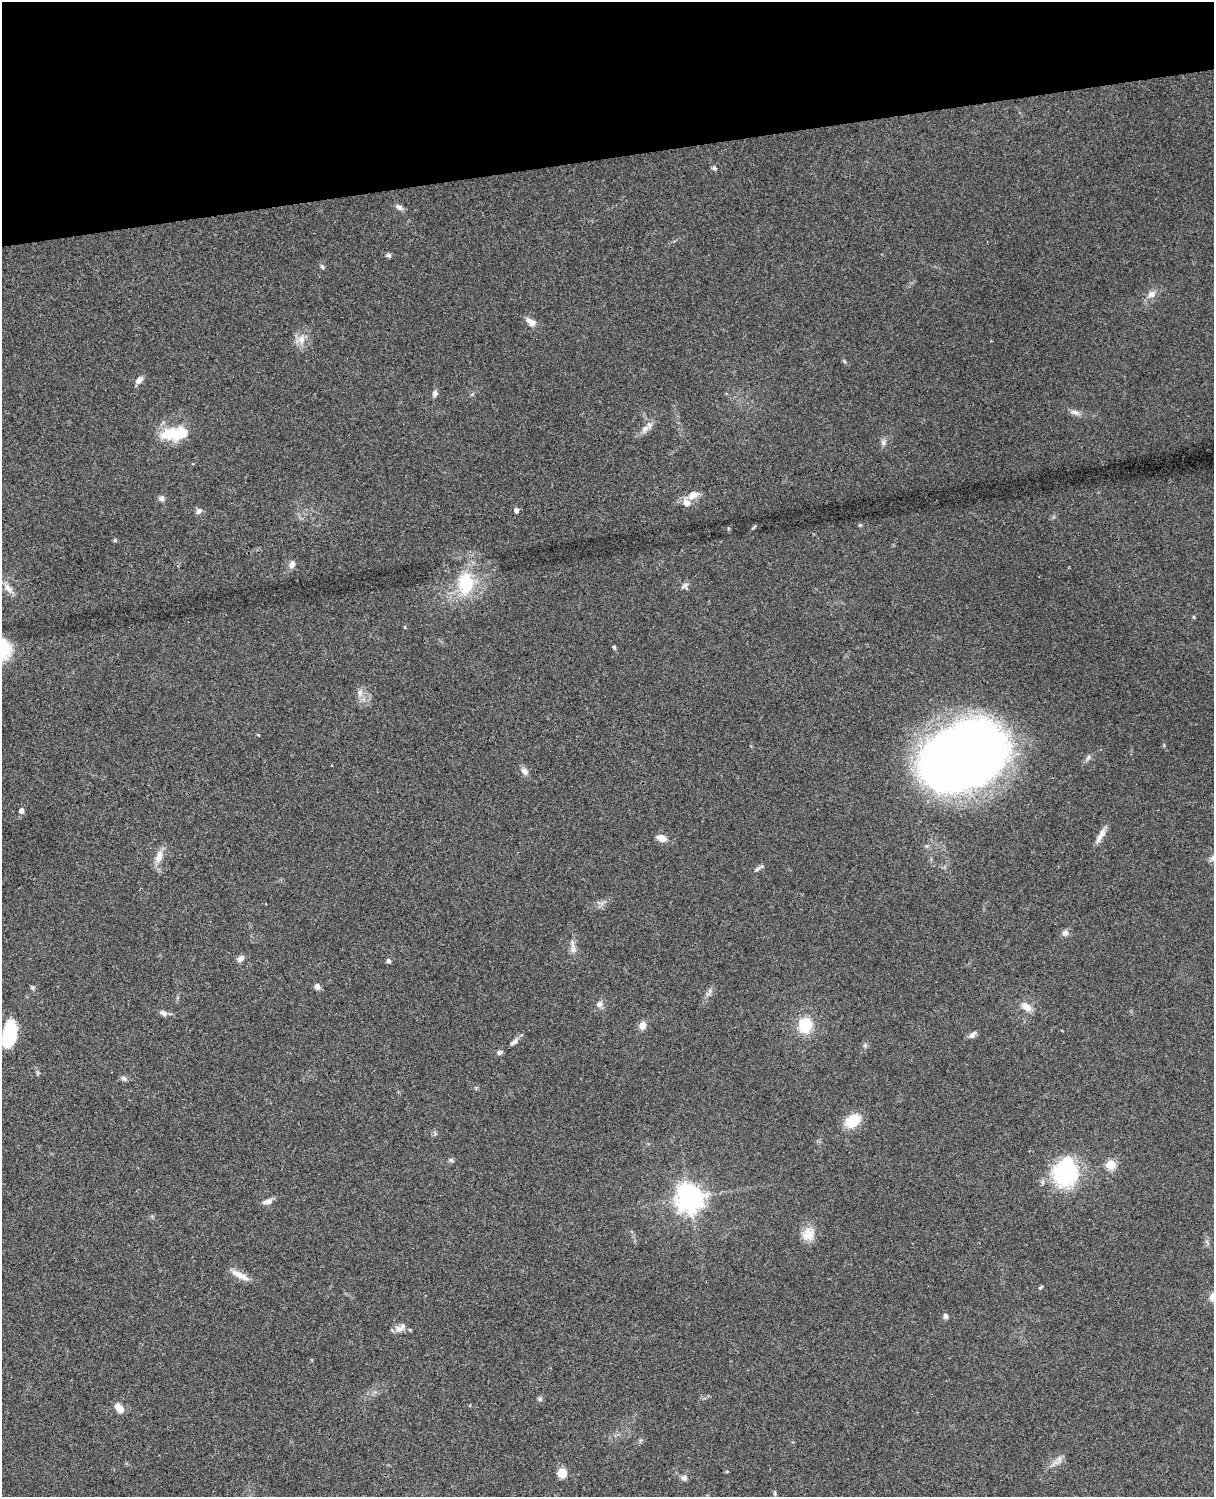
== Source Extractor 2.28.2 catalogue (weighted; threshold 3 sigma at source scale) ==
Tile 3 of 4 x 3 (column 3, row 1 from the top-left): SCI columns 2545-3756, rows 3270-4764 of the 5087 x 4929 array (HDU 1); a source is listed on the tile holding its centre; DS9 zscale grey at full resolution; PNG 1216 x 1499 px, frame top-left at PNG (2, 2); no overlay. Shown black and unused: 10% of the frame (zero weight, under 3 of 4 exposures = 6% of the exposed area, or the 3 px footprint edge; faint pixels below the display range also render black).
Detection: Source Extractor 2.28.2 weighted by HDU 2 'WHT'; one run over the whole footprint, this tile lists its part. Background 0.077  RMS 0.0059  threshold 0.0267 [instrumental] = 3 sigma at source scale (4.5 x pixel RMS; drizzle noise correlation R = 1.50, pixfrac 1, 0.05/0.05 arcsec/px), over >= 5 px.
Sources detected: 67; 1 inside a brighter object's white glare — not listed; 2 inside a brighter listed object's ellipse — not listed separately; the other 64 listed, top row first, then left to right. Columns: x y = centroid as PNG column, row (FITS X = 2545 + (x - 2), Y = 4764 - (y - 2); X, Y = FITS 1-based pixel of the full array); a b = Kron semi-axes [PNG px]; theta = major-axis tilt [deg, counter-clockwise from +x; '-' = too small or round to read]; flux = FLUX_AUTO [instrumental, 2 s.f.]
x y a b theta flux
715 168 6 5 - 1
399 207 10 6 -32 2.3
388 255 7 5 -29 1.2
322 266 6 5 - 0.97
1152 294 12 9 28 3.6
532 322 9 9 - 3
301 339 12 10 -84 4.9
139 380 9 6 50 2.8
435 393 8 7 - 1.8
1075 412 13 5 -15 2.6
645 429 13 7 62 3.4
172 434 26 13 3 20
883 443 7 6 - 1.7
693 495 13 9 33 5.4
162 498 8 6 2 2
516 510 5 5 - 1.8
199 511 8 6 45 1.9
115 540 6 3 71 0.63
292 564 9 7 61 2.8
466 583 31 20 -88 27
685 586 9 8 - 1.8
8 588 17 6 -55 3.9
614 647 6 4 -46 0.78
360 692 8 7 - 2.6
963 756 64 46 21 650
525 771 11 8 -47 2.8
21 811 4 4 - 3.3
662 838 8 6 -18 6.6
1099 839 18 8 61 4.3
159 856 18 8 76 5.8
757 869 9 5 44 1.6
1065 933 8 8 - 2.2
573 950 10 8 -85 2.9
241 958 9 7 38 2.3
388 961 6 5 - 1.1
317 987 8 7 - 2.2
32 988 6 5 - 1
600 1004 9 7 34 2.6
1026 1007 12 8 -34 5.1
163 1013 9 6 -30 2.2
643 1025 9 7 66 4.1
805 1025 13 11 84 22
9 1034 26 13 81 30
972 1035 11 6 50 2.1
514 1042 12 5 39 2.1
499 1052 7 6 - 1.4
124 1078 8 6 -37 1.4
853 1121 14 10 30 18
451 1160 7 5 -27 1.1
1111 1164 5 5 - 27
1066 1172 28 24 74 57
690 1198 10 9 - 490
268 1201 12 6 15 3
808 1234 18 14 50 7.7
240 1275 25 7 -28 6.1
1040 1287 7 4 37 0.75
946 1316 6 5 - 2
401 1328 18 7 30 3.3
540 1399 6 5 - 1.3
119 1408 12 7 -51 5.2
1059 1459 9 6 -77 2.2
562 1473 9 8 - 7.9
684 1478 8 8 - 2
775 1493 8 4 -82 0.97
Overlapping masked pixels (flux is a lower limit): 1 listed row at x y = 963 756
Unlisted compact peaks at least as high as the median listed source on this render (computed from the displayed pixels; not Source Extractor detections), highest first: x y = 860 525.